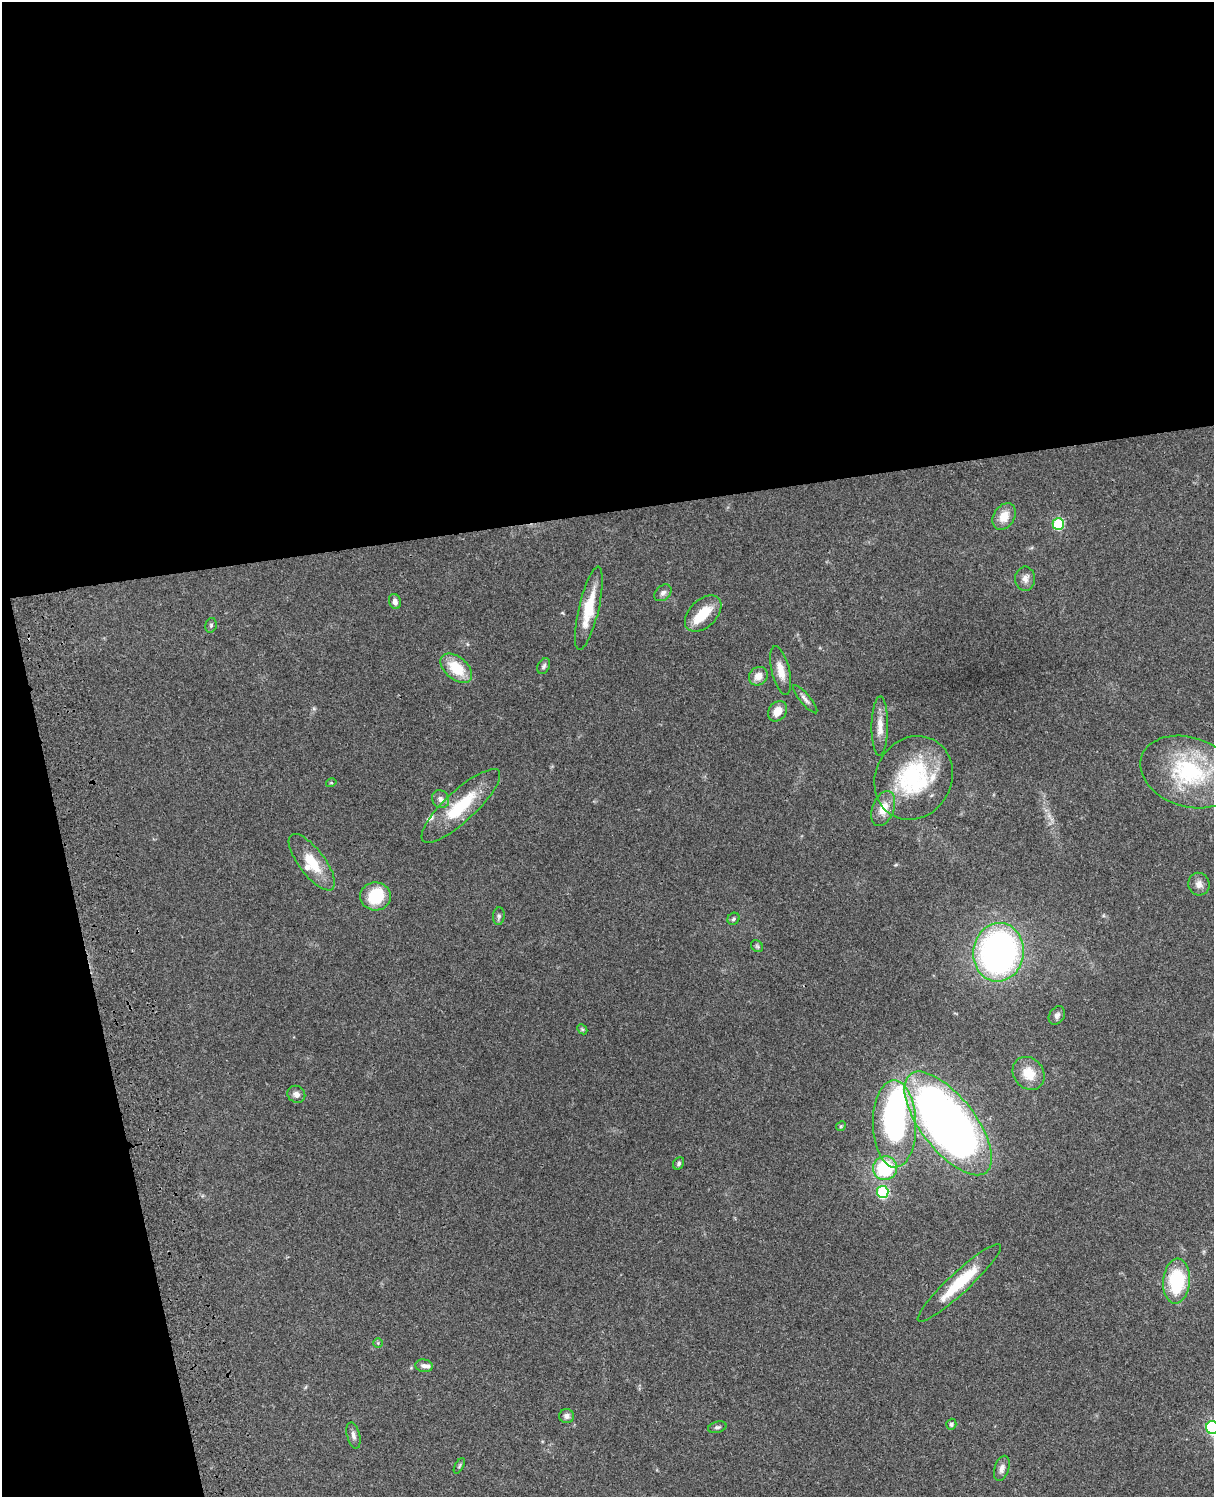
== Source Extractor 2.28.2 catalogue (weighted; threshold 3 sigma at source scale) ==
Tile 1 of 4 x 3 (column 1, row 1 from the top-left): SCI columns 121-1332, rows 3270-4764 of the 5087 x 4929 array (HDU 1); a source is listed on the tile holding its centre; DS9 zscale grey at full resolution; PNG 1216 x 1499 px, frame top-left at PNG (2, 2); each listed source drawn as its Kron ellipse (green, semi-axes under 4 px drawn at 4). Shown black and unused: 39% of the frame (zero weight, under 3 of 4 exposures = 6% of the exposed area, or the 3 px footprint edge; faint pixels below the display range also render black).
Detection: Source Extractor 2.28.2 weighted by HDU 2 'WHT'; one run over the whole footprint, this tile lists its part. Background 0.077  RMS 0.0059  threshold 0.0267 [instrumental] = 3 sigma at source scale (4.5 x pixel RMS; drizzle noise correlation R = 1.50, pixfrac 1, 0.05/0.05 arcsec/px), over >= 5 px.
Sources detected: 56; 3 inside a brighter object's white glare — neither listed nor drawn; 4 inside a brighter listed object's ellipse — not listed separately; the other 49 listed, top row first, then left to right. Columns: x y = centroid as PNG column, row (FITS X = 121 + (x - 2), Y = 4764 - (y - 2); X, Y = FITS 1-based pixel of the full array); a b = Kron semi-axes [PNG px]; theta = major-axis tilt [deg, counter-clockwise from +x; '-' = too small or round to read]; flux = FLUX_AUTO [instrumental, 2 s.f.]
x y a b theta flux
1004 516 14 10 57 7.8
1058 524 6 5 - 46
1025 579 12 10 89 3.5
663 593 10 7 43 2.2
395 602 8 6 -71 2.3
589 608 43 10 77 18
703 613 22 13 44 15
211 625 7 5 76 1.1
544 666 8 6 62 1.4
456 668 18 11 -41 18
781 670 25 9 -76 7.6
758 676 10 8 42 5.2
805 699 18 5 -50 2.6
777 711 11 8 52 6.5
880 726 30 8 89 7.2
1189 772 50 34 -18 62
914 778 43 38 62 57
331 783 5 3 - 0.58
440 799 9 8 - 2.9
461 806 51 15 43 28
883 809 18 10 69 9.3
312 862 34 13 -53 16
1199 884 11 10 - 3.7
376 896 15 14 - 21
499 916 9 6 84 1.4
733 919 6 5 - 1.2
757 946 7 5 -44 0.98
998 952 29 25 82 200
1057 1015 10 7 56 2.2
582 1029 6 4 -44 0.74
1029 1073 18 15 -51 11
296 1094 9 8 - 2.7
948 1123 62 27 -52 390
895 1124 43 21 -89 120
841 1126 5 4 - 0.69
679 1163 7 5 59 1.3
885 1168 12 11 - 37
883 1192 6 6 - 45
1177 1281 22 13 85 37
959 1283 56 10 43 26
378 1343 5 5 - 0.78
424 1366 8 6 -7 2
567 1416 7 7 - 2
951 1424 5 5 - 1.5
717 1427 9 5 15 1.6
1212 1427 6 6 - 90
353 1435 13 6 -75 2.3
459 1466 8 3 61 0.8
1002 1468 13 7 73 3
Isophote crosses this tile's border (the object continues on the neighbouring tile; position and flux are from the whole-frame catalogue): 1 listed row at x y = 1212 1427